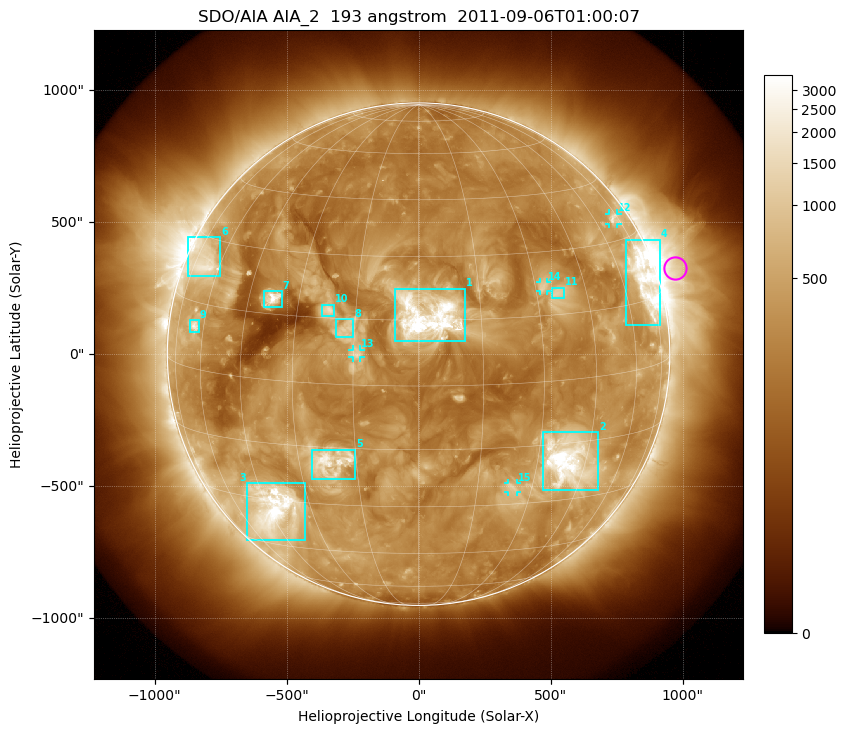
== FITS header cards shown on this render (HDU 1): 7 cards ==
TELESCOP= 'SDO/AIA'
INSTRUME= 'AIA_2'
WAVELNTH=                  193
WAVEUNIT= 'angstrom'
DATE-OBS= '2011-09-06T01:00:07.84'
CTYPE1  = 'HPLN-TAN'
CTYPE2  = 'HPLT-TAN'

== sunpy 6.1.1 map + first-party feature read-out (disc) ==
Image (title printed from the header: SDO/AIA AIA_2  193 angstrom  2011-09-06T01:00:07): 1024 x 1024 px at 2.4 arcsec/px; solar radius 952 arcsec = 397 px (full disc in frame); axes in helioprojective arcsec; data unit not stated in the header (colour bar unlabelled)
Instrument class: DISC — disc imager (sunpy class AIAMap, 193 A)
Bright regions (active regions / flare kernels): reference = the median radial profile (limb darkening/brightening removed); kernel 9 px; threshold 5 sigma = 628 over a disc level ~286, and >= 1.15x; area >= 12 px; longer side >= 10 px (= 24 arcsec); searched inside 0.97 R_sun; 15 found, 15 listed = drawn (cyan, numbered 1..; 4 of them under ~33 arcsec drawn as corner ticks so the feature stays visible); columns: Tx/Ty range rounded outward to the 5 arcsec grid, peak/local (2 s.f.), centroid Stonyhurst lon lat
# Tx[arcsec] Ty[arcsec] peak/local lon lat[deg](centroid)
1 -90..180 45..250 23 +2 +16
2 470..685 -515..-295 19 +39 -19
3 -650..-430 -705..-490 20 -43 -33
4 785..915 110..435 10 +71 +19
5 -405..-240 -475..-360 8.7 -21 -19
6 -875..-750 295..445 6.3 -69 +24
7 -585..-515 180..240 10 -38 +19
8 -315..-245 65..135 3.9 -17 +13
9 -870..-830 85..130 6.2 -65 +10
10 -365..-320 145..190 5.8 -22 +17
11 505..555 210..255 4.2 +36 +20
12 720..755 495..535 4.4 +72 +35
13 -250..-220 -15..20 3.2 -14 +7
14 460..485 240..275 3.9 +32 +22
15 335..375 -520..-490 3.7 +24 -25
Off-limb structures (1.02-1.3 R_sun): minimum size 162 px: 5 found; the strongest spans PA ~260..310 deg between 1.02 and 1.3 R_sun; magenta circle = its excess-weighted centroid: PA ~290 deg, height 1.08 R_sun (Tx ~970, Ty ~330 arcsec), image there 3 x the reference